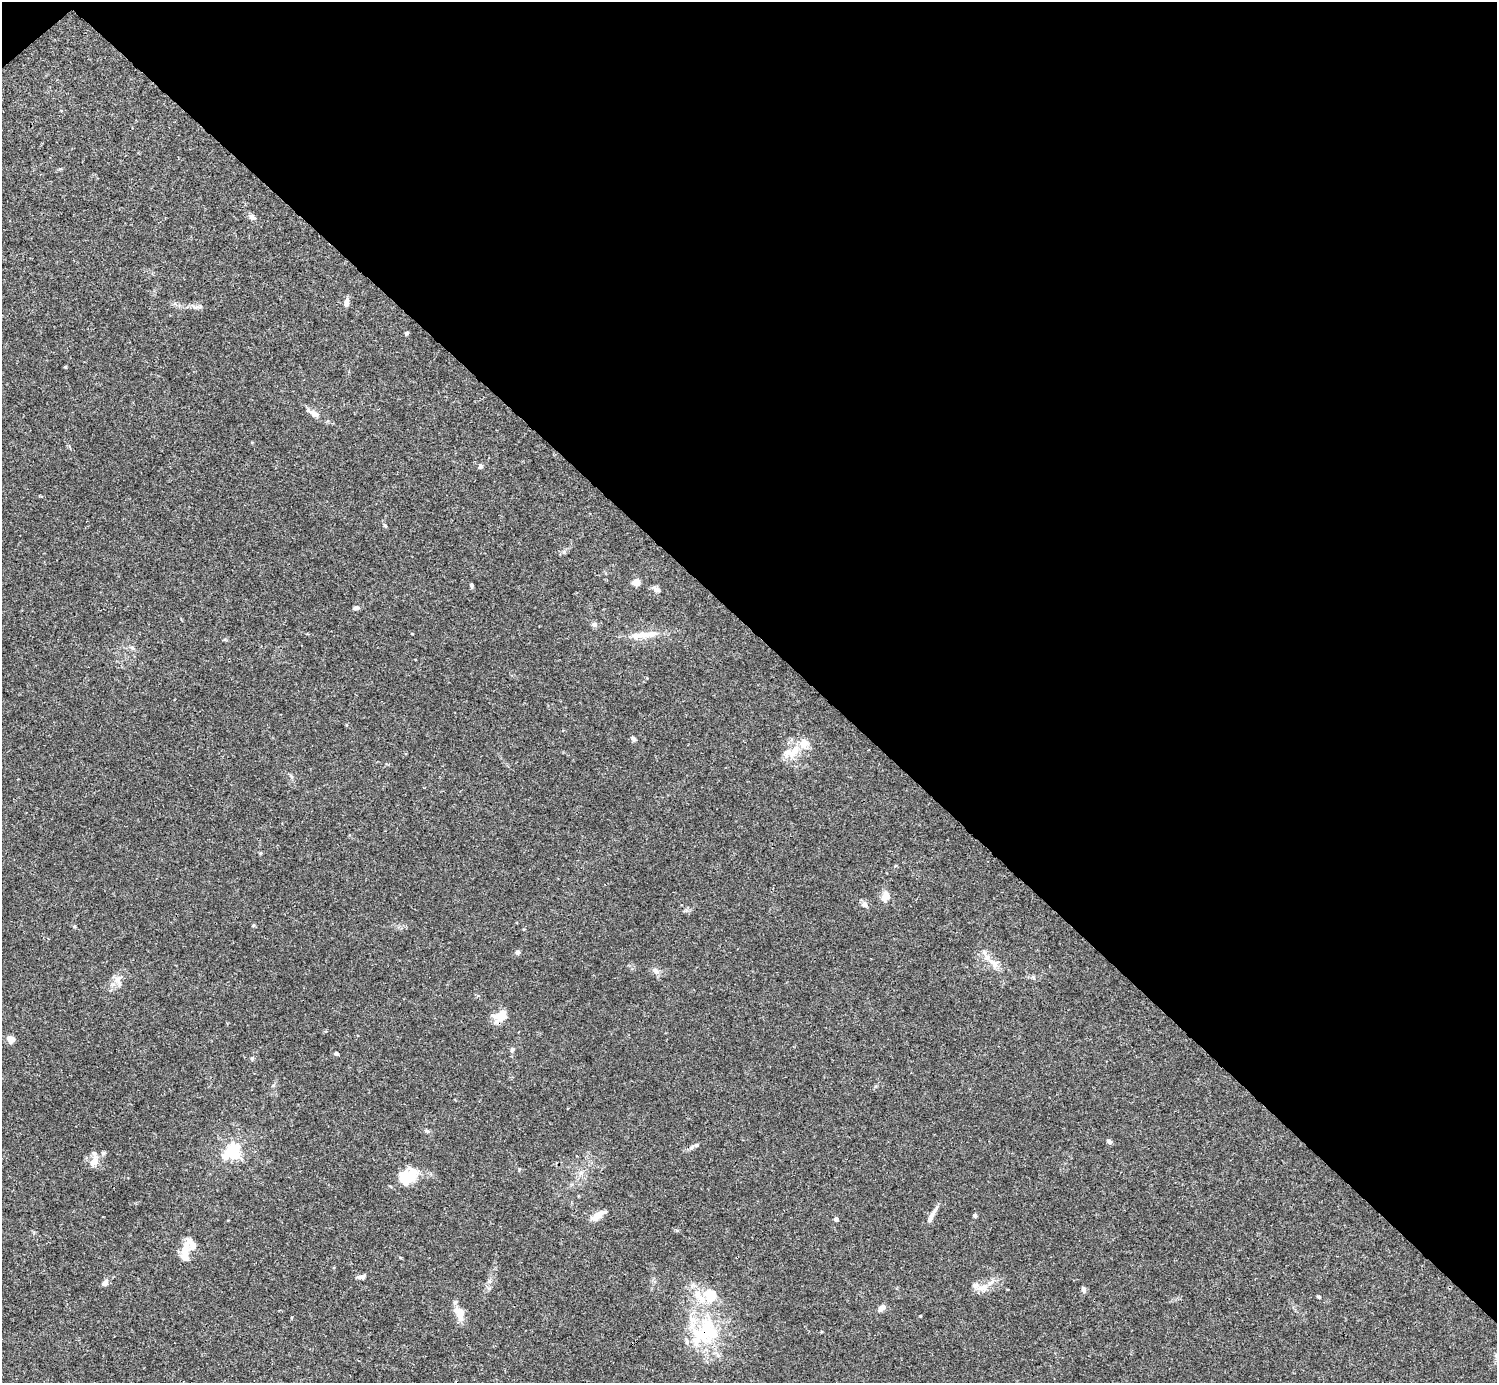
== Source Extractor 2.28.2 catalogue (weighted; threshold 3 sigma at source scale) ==
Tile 3 of 4 x 4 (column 3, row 1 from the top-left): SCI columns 2991-4485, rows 4302-5682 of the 5982 x 5981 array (HDU 1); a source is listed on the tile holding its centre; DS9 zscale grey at full resolution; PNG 1499 x 1385 px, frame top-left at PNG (2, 2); no overlay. Shown black and unused: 46% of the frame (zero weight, under 3 of 4 exposures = <1% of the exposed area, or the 3 px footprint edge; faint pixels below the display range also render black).
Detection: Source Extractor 2.28.2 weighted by HDU 2 'WHT'; one run over the whole footprint, this tile lists its part. Background 0.0164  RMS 0.0022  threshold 0.00989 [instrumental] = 3 sigma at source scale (4.5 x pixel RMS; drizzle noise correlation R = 1.50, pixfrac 1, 0.05/0.05 arcsec/px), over >= 5 px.
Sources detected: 67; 2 inside a brighter object's white glare — not listed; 11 inside a brighter listed object's ellipse — not listed separately; the other 54 listed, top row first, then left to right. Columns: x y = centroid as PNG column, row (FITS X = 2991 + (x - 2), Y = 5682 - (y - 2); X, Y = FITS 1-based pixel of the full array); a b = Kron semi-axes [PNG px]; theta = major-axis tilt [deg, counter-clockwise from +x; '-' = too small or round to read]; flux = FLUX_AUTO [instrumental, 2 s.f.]
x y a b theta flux
252 217 9 7 -39 0.77
346 303 10 6 80 1.1
407 333 5 4 - 0.35
65 367 4 3 - 0.22
314 413 21 7 -29 1.7
480 466 6 5 - 0.54
385 526 5 3 - 0.21
564 552 6 5 - 0.44
636 582 6 5 - 3.2
472 585 5 4 - 0.42
656 590 8 8 - 0.74
356 608 8 5 11 0.62
594 624 8 7 - 0.61
649 634 22 9 7 2.7
132 648 7 4 -44 0.4
633 739 7 5 -56 0.57
794 751 21 9 52 3.5
291 776 6 5 - 0.37
260 853 5 3 - 0.24
886 896 13 9 69 1.9
865 904 9 7 -47 0.94
253 925 5 5 - 0.25
517 952 5 5 - 0.75
993 963 19 9 -49 2.4
655 971 10 7 -25 0.96
118 980 12 9 -88 1.4
500 1016 14 10 20 4
11 1039 7 6 - 1.6
512 1050 6 6 - 0.52
336 1053 5 4 - 0.41
252 1058 6 5 - 0.33
273 1085 6 3 20 0.27
427 1131 6 4 -43 0.33
1109 1142 7 5 -35 0.56
696 1145 7 5 16 0.43
233 1151 6 5 - 57
224 1157 7 7 - 1.6
92 1163 13 9 -83 1.4
408 1177 21 17 -39 4.5
975 1215 4 4 - 0.52
597 1216 15 7 38 2.5
931 1217 19 6 64 1.5
836 1219 4 4 - 1.1
186 1245 35 8 79 3.3
361 1277 13 5 15 0.74
105 1283 7 5 49 0.99
983 1287 19 9 18 2.3
1083 1289 7 5 -73 0.67
698 1295 16 10 -63 2.8
1319 1297 5 3 - 0.3
882 1308 9 6 39 1.2
460 1313 17 11 -73 2.9
920 1316 3 3 - 0.24
702 1333 48 34 41 17
Overlapping masked pixels (flux is a lower limit): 1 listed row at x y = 702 1333
Unlisted compact peaks at least as high as the median listed source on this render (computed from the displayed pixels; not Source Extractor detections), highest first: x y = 519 1169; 200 306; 489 1288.